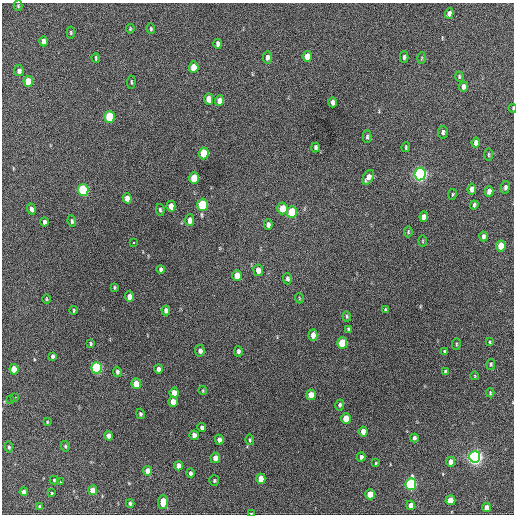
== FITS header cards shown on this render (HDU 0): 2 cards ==
NAXIS1  =                  512 / Axis length
NAXIS2  =                  512 / Axis length

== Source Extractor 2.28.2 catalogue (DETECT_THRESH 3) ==
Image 512 x 512 px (HDU 0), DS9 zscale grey, 1 PNG px = 1 image px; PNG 516 x 516 px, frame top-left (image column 1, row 512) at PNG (2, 3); each listed source drawn as its Kron ellipse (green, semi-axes under 4 px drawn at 4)
Background 697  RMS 19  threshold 57.7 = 3 sigma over >= 5 px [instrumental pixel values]
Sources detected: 130; all 130 listed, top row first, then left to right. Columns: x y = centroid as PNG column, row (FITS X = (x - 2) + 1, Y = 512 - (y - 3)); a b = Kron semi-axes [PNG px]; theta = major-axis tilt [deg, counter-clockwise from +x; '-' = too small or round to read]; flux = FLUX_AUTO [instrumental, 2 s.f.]
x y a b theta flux
18 6 5 4 - 1500
449 13 5 4 - 5600
130 29 4 3 - 1200
151 29 5 4 - 1700
71 33 6 3 -85 1500
44 41 5 4 - 7000
218 44 5 4 - 4300
307 56 5 4 - 15000
267 57 6 4 81 4700
404 57 6 4 89 2800
96 58 5 3 - 1700
422 58 6 4 87 1300
194 67 6 5 - 22000
19 71 5 4 - 4500
459 76 5 3 - 1700
28 81 5 4 - 29000
131 82 6 4 87 1900
463 87 5 4 - 6300
209 99 5 4 - 14000
219 101 5 4 - 9500
333 102 5 4 - 5500
513 108 4 2 - 830
110 117 6 5 - 68000
443 132 6 4 85 2900
367 137 6 3 89 2500
476 143 5 4 - 5500
315 147 5 3 - 3100
406 147 5 3 - 1600
204 153 6 5 - 38000
488 155 6 3 90 1500
420 174 6 5 - 390000
368 177 8 5 58 8200
194 178 6 5 - 40000
505 187 6 4 79 3300
472 189 5 4 - 8900
83 190 6 5 - 120000
489 191 5 4 - 7100
452 194 5 3 - 1200
127 198 5 4 - 8700
203 205 6 5 - 92000
474 205 4 3 - 2400
171 206 5 4 - 11000
283 208 6 5 - 25000
31 209 5 3 - 4100
160 210 6 3 -81 2100
292 212 6 5 - 45000
424 217 5 4 - 8100
190 220 6 4 -90 8800
72 221 6 4 -83 2400
45 222 4 4 - 4300
268 225 5 4 - 4600
408 232 5 4 - 1500
483 236 5 3 - 3500
423 241 5 3 - 1200
133 243 3 3 - 9100
501 246 5 5 - 26000
161 269 4 4 - 3000
258 270 6 5 - 12000
237 275 5 4 - 13000
287 279 5 4 - 2800
114 287 3 3 - 1500
129 297 5 4 - 11000
299 298 5 3 - 1000
46 299 5 3 - 1300
74 310 4 2 - 1300
166 310 5 4 - 4600
385 310 4 3 - 1800
347 316 5 3 - 1700
348 329 4 3 - 2600
313 335 6 4 87 8500
490 342 4 4 - 1100
342 343 5 5 - 45000
91 344 3 3 - 1900
456 344 6 3 83 1300
200 351 6 5 - 5000
238 351 5 4 - 3200
445 352 4 3 - 2200
53 356 4 3 - 2800
491 364 5 4 - 2000
97 368 6 5 - 160000
14 369 5 4 - 21000
158 369 4 4 - 6000
445 371 4 3 - 1800
117 372 5 4 - 2900
475 376 4 2 - 950
136 384 5 4 - 21000
203 391 4 3 - 1200
174 393 5 4 - 13000
490 393 4 3 - 1600
311 395 5 4 - 19000
15 397 3 2 - 10000
11 399 3 3 - 13000
173 402 5 4 - 13000
340 405 5 4 - 2500
140 414 5 4 - 2500
346 419 5 4 - 27000
47 422 4 3 - 1100
202 427 4 4 - 3300
363 431 5 4 - 12000
194 435 5 4 - 7400
109 436 5 4 - 7000
414 438 4 3 - 3200
219 440 5 4 - 4800
250 440 5 4 - 1800
65 446 5 4 - 1800
9 447 5 4 - 2000
361 457 4 4 - 4200
475 457 6 5 - 480000
215 458 5 5 - 7100
451 462 5 4 - 9000
376 463 4 3 - 1300
179 466 5 4 - 12000
148 471 5 4 - 12000
190 473 5 4 - 3300
261 479 5 4 - 21000
54 480 4 4 - 1400
214 480 5 5 - 2100
61 482 3 2 - 2400
411 484 6 5 - 160000
93 490 5 4 - 15000
24 492 4 4 - 7200
52 493 3 3 - 1200
370 494 5 5 - 29000
450 500 5 5 - 17000
163 502 7 5 87 16000
130 503 4 3 - 2400
411 505 4 4 - 10000
39 506 3 3 - 2000
486 507 4 4 - 9400
251 513 3 2 - 1100
At the frame edge (FLAGS 8, measured only in part): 2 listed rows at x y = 513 108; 251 513